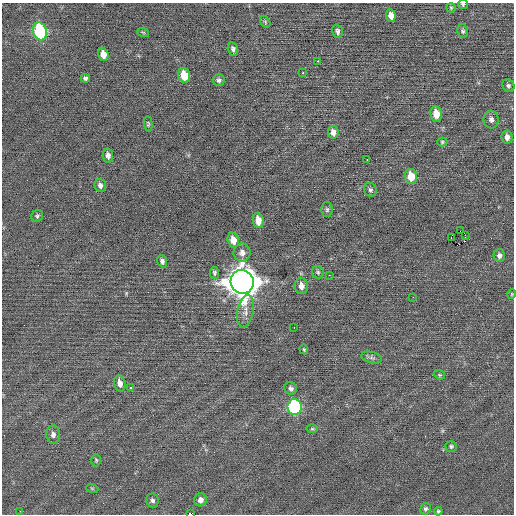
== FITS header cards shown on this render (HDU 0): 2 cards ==
NAXIS1  =                  512 / Axis length
NAXIS2  =                  512 / Axis length

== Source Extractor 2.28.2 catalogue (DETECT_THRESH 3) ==
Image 512 x 512 px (HDU 0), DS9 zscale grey, 1 PNG px = 1 image px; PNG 516 x 516 px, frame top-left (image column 1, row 512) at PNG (2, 3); each listed source drawn as its Kron ellipse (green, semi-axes under 4 px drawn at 4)
Background 0.0155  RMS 0.7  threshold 2.1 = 3 sigma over >= 5 px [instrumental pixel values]
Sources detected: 64; all 64 listed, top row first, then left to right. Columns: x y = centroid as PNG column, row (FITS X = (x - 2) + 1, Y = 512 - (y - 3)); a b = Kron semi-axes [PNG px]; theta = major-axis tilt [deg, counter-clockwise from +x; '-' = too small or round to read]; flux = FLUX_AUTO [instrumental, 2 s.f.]
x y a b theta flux
463 4 5 5 - 66
451 8 5 4 - 59
391 16 6 5 - 290
265 22 6 4 -60 67
40 31 9 6 -75 5200
337 31 7 5 -74 130
463 31 7 5 -78 96
143 32 6 3 -19 53
233 49 7 5 -73 120
103 54 6 5 - 370
318 61 3 2 - 610
303 73 3 2 - 350
184 75 7 6 - 920
85 78 4 4 - 91
219 80 6 6 - 120
508 86 6 6 - 100
436 114 8 6 -81 710
491 120 9 7 -84 180
148 124 7 4 -86 61
333 132 6 5 - 280
507 137 6 5 - 230
442 142 5 4 - 65
108 155 7 5 -81 180
367 159 3 2 - 160
411 176 8 6 -79 920
100 185 7 5 -73 160
370 190 7 6 - 110
327 210 7 5 -89 100
37 216 6 5 - 81
258 221 7 5 -81 580
460 231 2 2 - 380
465 235 3 2 - 150
451 237 3 2 - 230
233 240 8 5 -74 470
242 253 9 8 - 240
499 255 6 5 - 170
162 261 6 5 - 130
318 272 6 6 - 95
214 273 6 4 -86 88
329 275 2 2 - 270
242 282 12 11 - 81000
301 286 8 6 -87 300
512 294 5 3 - 38
413 297 2 2 - 21
245 311 16 8 80 360
294 328 3 2 - 100
304 349 5 4 - 46
372 357 11 5 -14 130
439 375 6 4 -21 58
120 383 8 5 -74 270
130 387 3 3 - 560
291 388 6 6 - 130
295 407 8 7 - 5200
312 429 6 4 0 56
53 435 9 7 -87 190
451 446 5 5 - 79
96 460 6 5 - 68
92 488 6 4 -19 54
152 500 7 6 - 120
200 500 6 6 - 220
425 509 6 5 - 94
20 511 2 2 - 44
438 511 4 4 - 71
190 514 4 2 - 1300
At the frame edge (FLAGS 8, measured only in part): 2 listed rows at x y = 463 4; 190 514